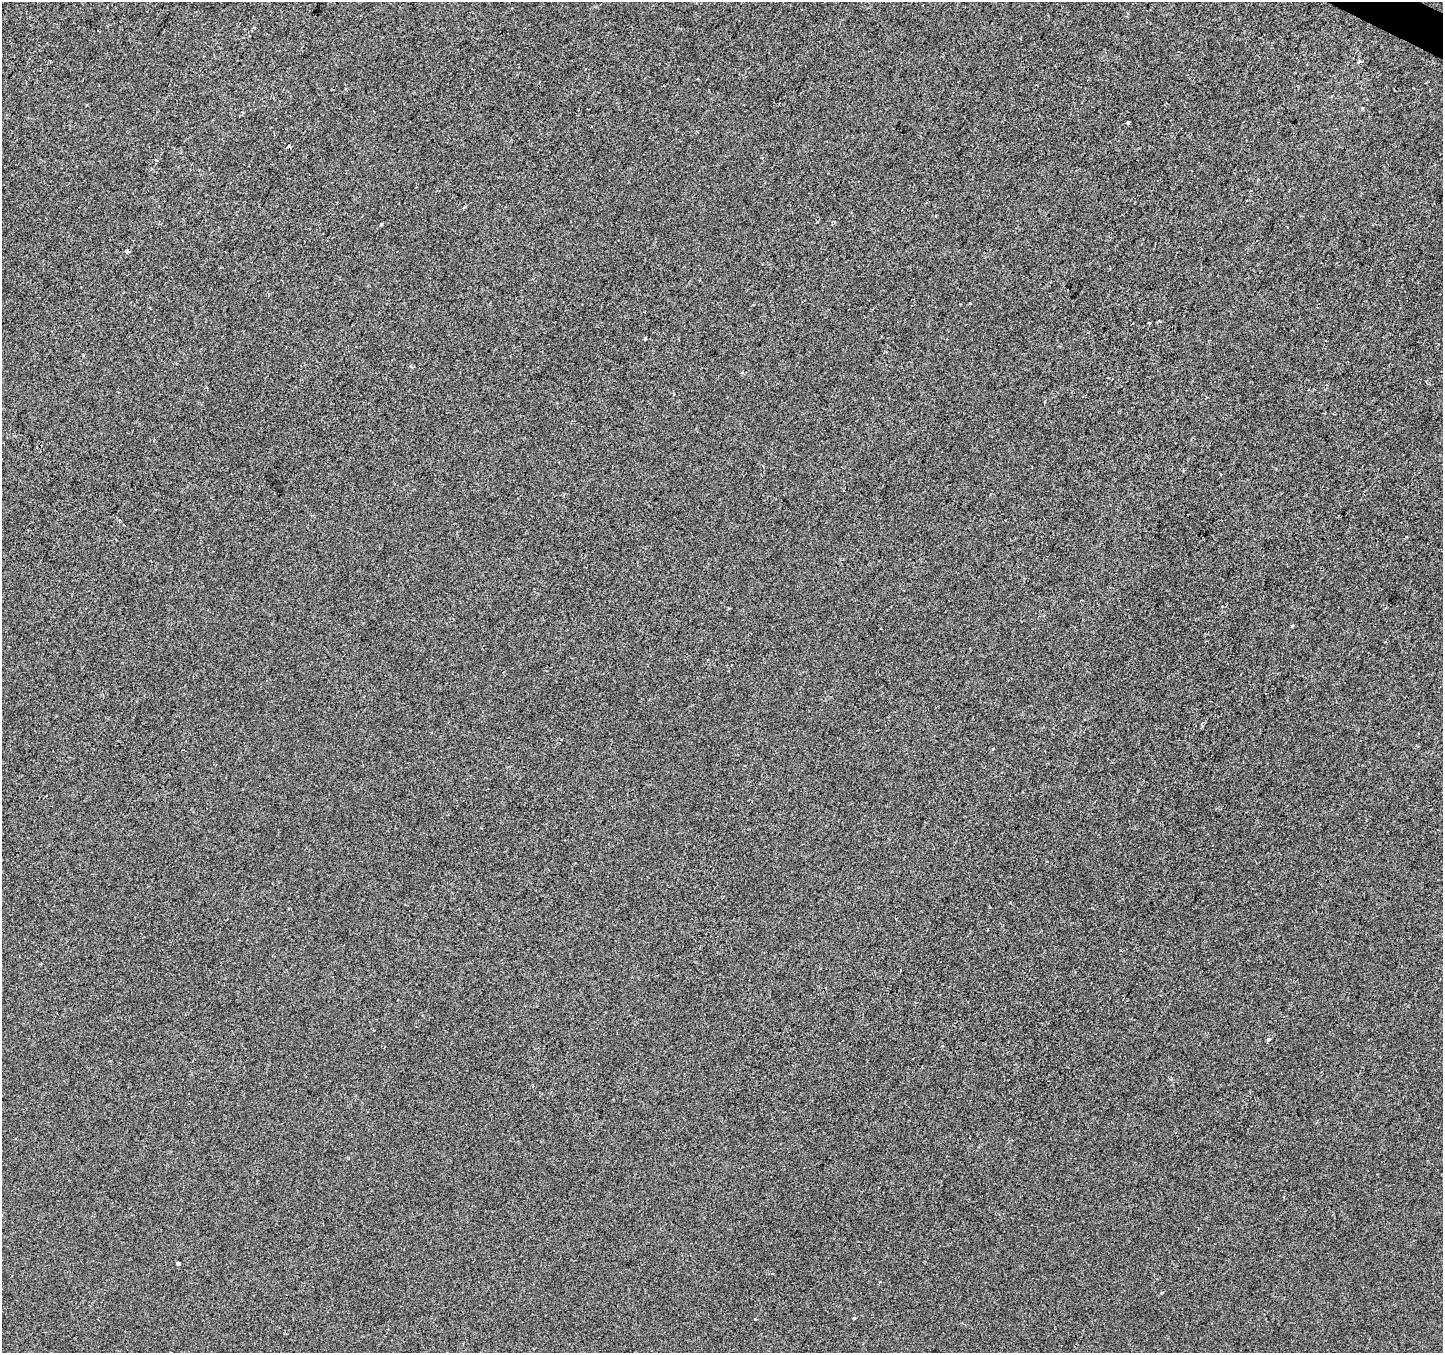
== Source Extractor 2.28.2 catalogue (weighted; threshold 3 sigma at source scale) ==
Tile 10 of 4 x 4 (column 2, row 3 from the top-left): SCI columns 1448-2888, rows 1615-2965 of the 5770 x 5865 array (HDU 1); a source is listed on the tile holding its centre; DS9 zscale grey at full resolution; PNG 1445 x 1355 px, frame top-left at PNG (2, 2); no overlay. Shown black and unused: <1% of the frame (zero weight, under 2 of 3 exposures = <1% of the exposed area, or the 3 px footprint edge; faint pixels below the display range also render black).
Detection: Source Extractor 2.28.2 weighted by HDU 2 'WHT'; one run over the whole footprint, this tile lists its part. Background -6.54e-04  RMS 0.0041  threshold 0.0185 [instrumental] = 3 sigma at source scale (4.5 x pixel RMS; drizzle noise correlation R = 1.50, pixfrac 1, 0.0396/0.0396 arcsec/px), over >= 5 px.
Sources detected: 16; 1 cosmic-ray / hot-pixel residue — not listed; the other 15 listed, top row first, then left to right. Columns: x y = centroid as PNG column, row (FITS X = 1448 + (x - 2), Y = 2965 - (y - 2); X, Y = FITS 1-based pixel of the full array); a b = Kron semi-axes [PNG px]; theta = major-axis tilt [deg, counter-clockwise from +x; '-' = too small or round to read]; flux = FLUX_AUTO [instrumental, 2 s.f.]
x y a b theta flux
1359 62 5 4 - 0.79
1362 109 4 4 - 0.47
1128 122 3 3 - 3.8
288 147 5 3 - 0.94
464 208 4 3 - 0.51
381 224 3 3 - 1.3
126 251 4 3 - 1.5
970 303 4 2 - 0.34
645 339 3 3 - 0.52
844 491 2 2 - 0.43
1292 626 3 3 - 0.39
1268 1040 4 3 - 1.3
178 1263 4 3 - 3.8
854 1318 4 3 - 0.41
755 1319 3 3 - 0.42
Overlapping masked pixels (flux is a lower limit): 1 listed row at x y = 288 147